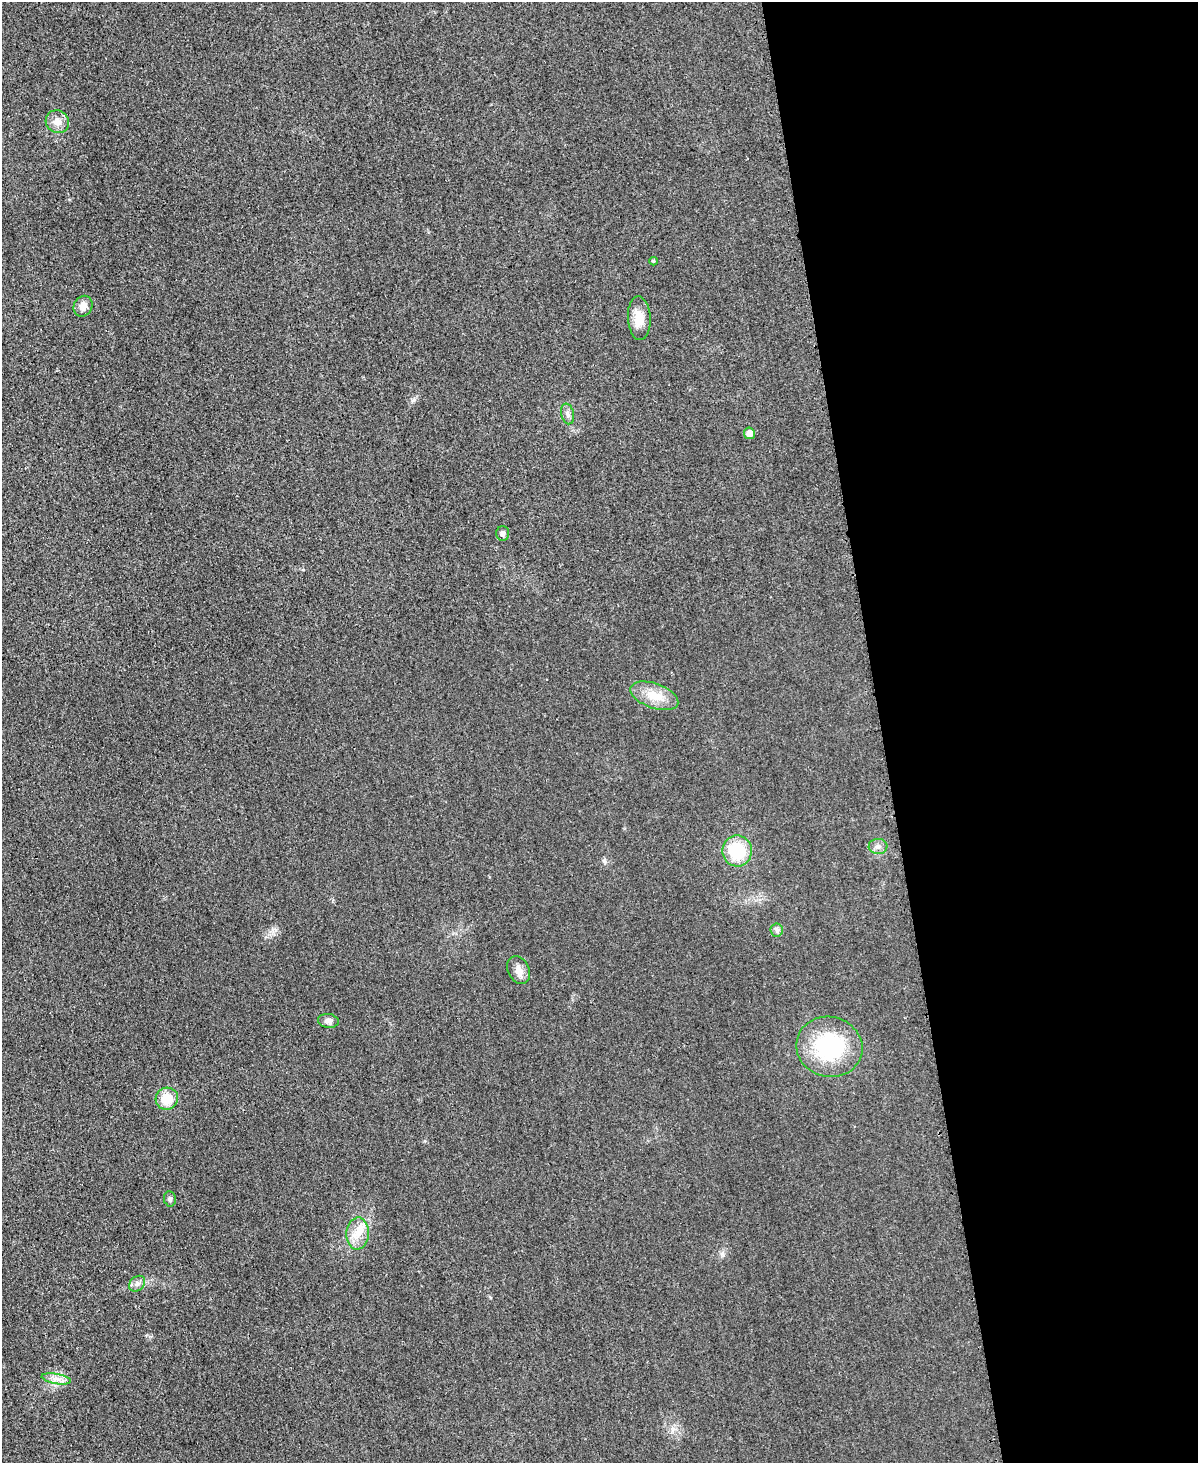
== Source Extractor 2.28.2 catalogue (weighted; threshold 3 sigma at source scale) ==
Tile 8 of 4 x 3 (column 4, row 2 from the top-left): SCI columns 3606-4801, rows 1716-3176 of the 4803 x 4779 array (HDU 1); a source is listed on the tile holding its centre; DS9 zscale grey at full resolution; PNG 1200 x 1465 px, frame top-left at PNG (2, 2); each listed source drawn as its Kron ellipse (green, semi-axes under 4 px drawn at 4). Shown black and unused: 26% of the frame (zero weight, under 3 of 4 exposures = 1% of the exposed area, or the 3 px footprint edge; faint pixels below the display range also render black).
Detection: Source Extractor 2.28.2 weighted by HDU 2 'WHT'; one run over the whole footprint, this tile lists its part. Background 0.0344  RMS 0.0066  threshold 0.0296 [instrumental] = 3 sigma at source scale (4.5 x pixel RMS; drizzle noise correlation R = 1.50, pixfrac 1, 0.05/0.05 arcsec/px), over >= 5 px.
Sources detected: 19; all 19 listed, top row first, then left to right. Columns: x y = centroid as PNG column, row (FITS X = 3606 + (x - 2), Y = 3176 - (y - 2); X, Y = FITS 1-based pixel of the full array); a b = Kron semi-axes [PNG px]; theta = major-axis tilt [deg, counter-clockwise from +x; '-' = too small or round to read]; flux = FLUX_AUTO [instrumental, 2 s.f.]
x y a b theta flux
57 122 12 11 - 5.4
653 261 4 4 - 0.78
83 306 11 9 57 5.1
639 318 22 11 -86 10
568 414 10 6 -78 2.4
749 433 5 5 - 4.9
503 533 7 6 - 2.2
654 696 25 12 -20 13
878 846 9 7 -2 2.7
737 851 15 15 - 29
777 930 6 6 - 1.6
519 970 14 10 -62 5.1
328 1021 10 7 -8 3.1
829 1047 33 30 -14 60
167 1099 11 11 - 13
170 1199 7 6 - 1.6
357 1234 16 11 86 9.3
137 1284 9 6 42 2.5
56 1379 15 5 -10 4
Unlisted compact peaks at least as high as the median listed source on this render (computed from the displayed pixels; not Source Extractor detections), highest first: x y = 414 400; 604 861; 672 1431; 722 1254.